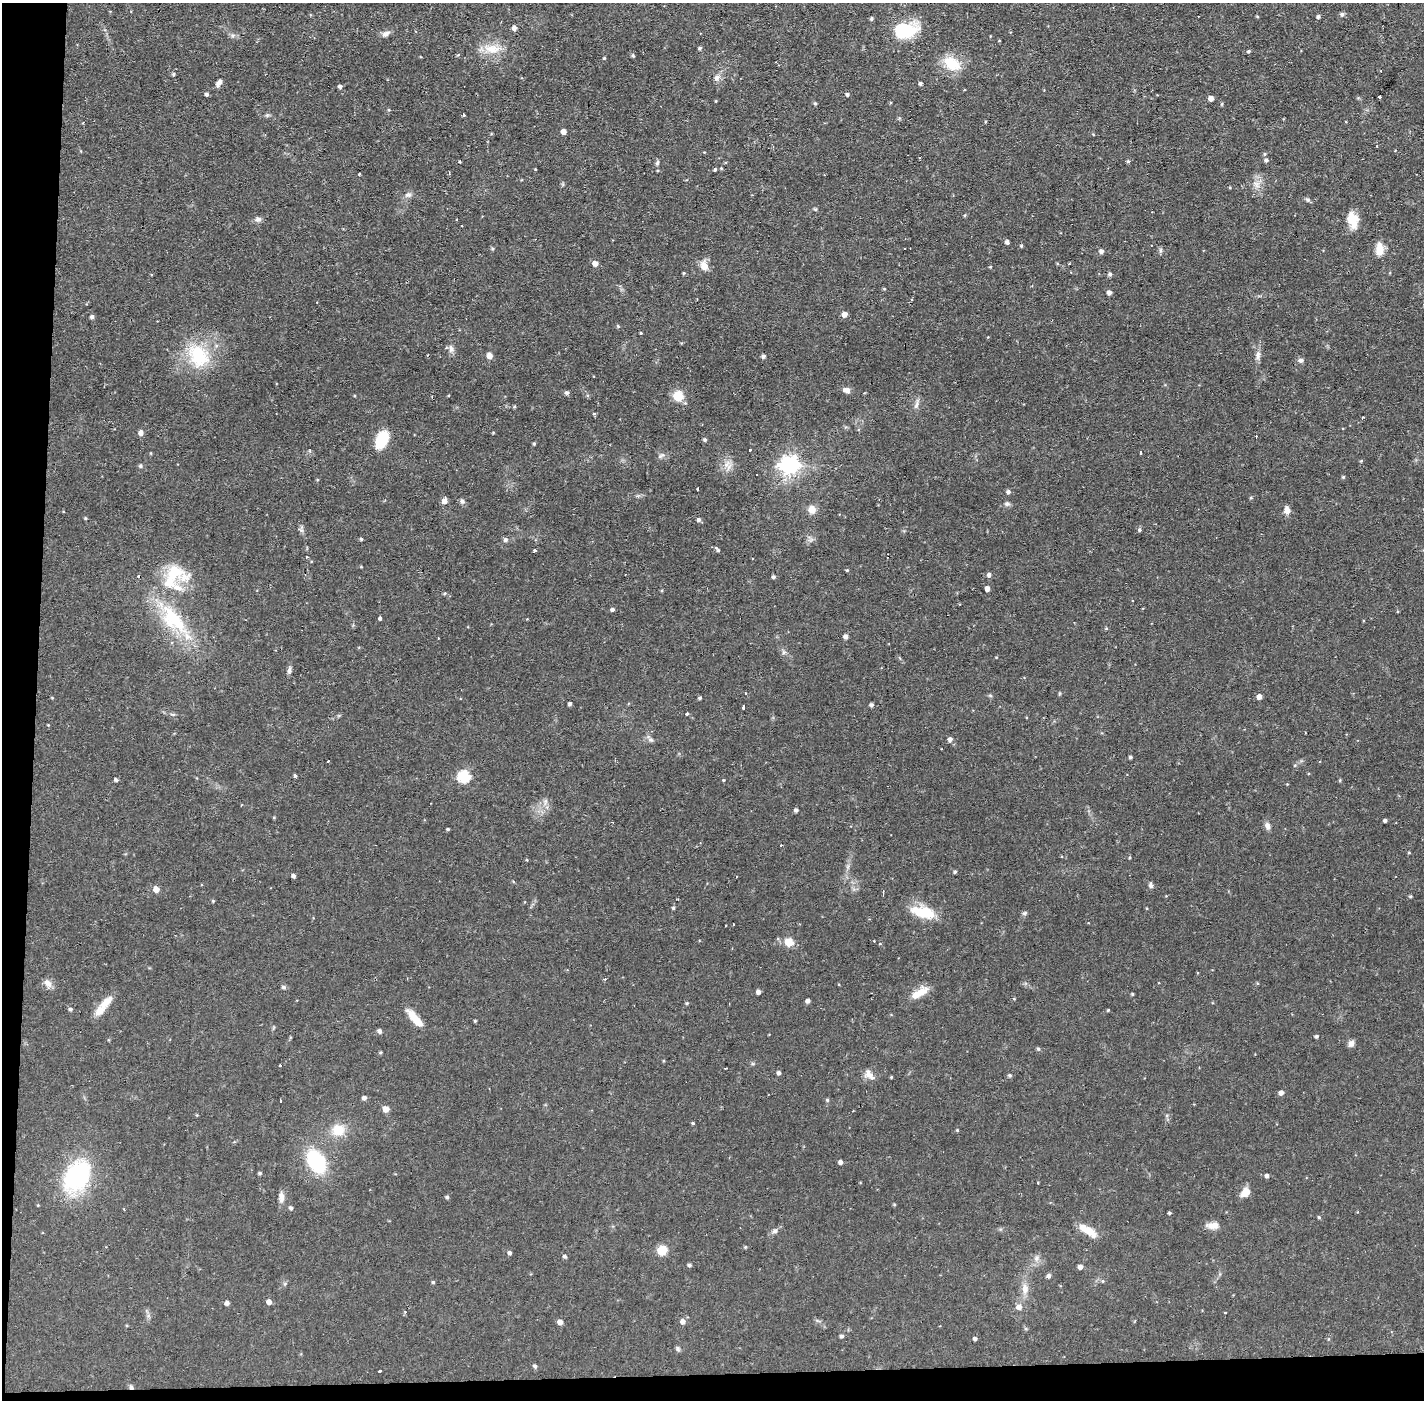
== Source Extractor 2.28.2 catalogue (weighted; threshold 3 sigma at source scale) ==
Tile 7 of 3 x 3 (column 1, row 3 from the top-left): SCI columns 1-1422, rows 53-1450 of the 4267 x 4298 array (HDU 1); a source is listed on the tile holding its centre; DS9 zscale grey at full resolution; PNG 1426 x 1402 px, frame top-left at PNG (2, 3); no overlay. Shown black and unused: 4% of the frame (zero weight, under 2 of 3 exposures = <1% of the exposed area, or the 3 px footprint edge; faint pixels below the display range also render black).
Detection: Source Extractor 2.28.2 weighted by HDU 2 'WHT'; one run over the whole footprint, this tile lists its part. Background 0.0566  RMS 0.006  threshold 0.027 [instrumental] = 3 sigma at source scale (4.5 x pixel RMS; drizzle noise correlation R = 1.50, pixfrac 1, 0.05/0.05 arcsec/px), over >= 5 px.
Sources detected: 237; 8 cosmic-ray / hot-pixel residue — not listed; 5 inside a brighter listed object's ellipse — not listed separately; the other 224 listed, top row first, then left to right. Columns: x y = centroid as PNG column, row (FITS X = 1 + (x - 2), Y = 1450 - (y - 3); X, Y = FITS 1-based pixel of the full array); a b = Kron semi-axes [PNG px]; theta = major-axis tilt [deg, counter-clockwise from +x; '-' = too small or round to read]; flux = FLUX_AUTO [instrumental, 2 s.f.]
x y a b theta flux
1342 14 5 5 - 1.5
1257 16 5 3 - 0.48
1318 17 4 4 - 1.2
871 19 4 4 - 0.91
514 28 4 4 - 3.3
904 31 25 16 9 29
386 33 11 6 19 2.5
233 35 7 4 18 1.2
700 48 5 4 - 0.94
492 49 25 11 -4 11
1248 51 5 4 - 0.98
458 55 5 3 - 0.58
633 56 4 4 - 0.99
604 58 4 4 - 0.63
952 64 24 16 -32 15
173 74 4 3 - 0.92
717 77 7 6 - 2.7
219 83 9 5 56 2.7
920 83 4 3 - 1.2
340 86 4 4 - 1.5
206 94 4 4 - 1.3
847 94 4 4 - 1.3
1380 97 3 3 - 1.9
1211 98 4 4 - 3.7
815 103 5 4 - 0.83
267 115 6 5 - 1
463 115 3 3 - 1.1
563 131 4 4 - 3.5
1377 146 3 3 - 0.64
704 152 3 3 - 0.44
1266 160 5 5 - 1.4
1128 161 5 4 - 0.81
460 162 3 3 - 1.3
657 162 7 4 70 1.1
535 169 3 2 - 0.4
714 169 3 3 - 1.9
359 174 3 2 - 0.68
1256 184 12 9 -43 4.1
408 195 9 5 2 1.8
1308 200 7 5 -3 1.2
815 209 6 4 -18 0.71
964 215 5 3 - 0.59
258 219 9 7 11 2
1352 219 17 11 -75 11
1007 242 4 4 - 1.9
1021 246 5 4 - 0.75
492 249 5 4 - 0.71
1379 249 14 8 88 7.6
1160 250 8 4 82 1.1
1101 251 5 5 - 1.9
595 263 5 5 - 3.8
704 266 14 10 -66 4.8
990 267 4 3 - 0.53
684 273 4 4 - 0.63
1110 274 4 4 - 1.6
884 289 5 3 - 0.52
1109 292 5 4 - 2.3
844 314 5 5 - 3.5
92 317 5 5 - 1.3
618 326 5 4 - 0.69
641 333 3 3 - 0.51
451 348 7 5 -30 2
489 355 6 5 - 3.7
1258 355 14 6 85 2.9
198 356 30 22 -63 32
763 356 6 4 18 1.2
1301 360 8 6 -10 1.7
846 390 9 7 -17 2.7
567 393 6 5 - 1.3
449 395 3 2 - 0.68
678 396 9 9 - 12
916 405 14 4 75 2.2
514 407 4 4 - 0.69
594 414 5 3 - 0.66
1362 418 3 3 - 0.68
141 433 5 5 - 2.8
381 440 18 11 67 20
705 440 5 4 - 1
534 444 4 3 - 0.72
750 450 3 2 - 0.86
310 451 6 3 -90 0.88
1140 453 4 3 - 3.4
661 456 12 5 26 1.8
727 464 12 4 60 2.6
789 465 7 7 - 250
140 466 5 5 - 1.2
1343 477 4 4 - 0.76
697 489 3 3 - 1.3
1008 491 5 4 - 1.6
1251 498 5 4 - 0.67
445 501 7 5 69 3.3
462 501 8 6 -51 1.5
1007 504 8 6 -9 1.5
812 509 9 8 - 5.2
1287 510 11 7 -81 3.2
85 518 4 4 - 0.63
699 520 5 4 - 1.6
1139 530 5 4 - 1.1
361 539 4 4 - 0.88
505 540 6 5 - 1.6
717 549 9 4 -47 1.1
534 551 3 3 - 1.3
847 570 4 4 - 0.65
989 575 5 5 - 1.8
173 576 24 15 -51 16
773 577 4 4 - 1.1
987 588 4 4 - 3.4
445 593 5 4 - 0.64
612 609 5 4 - 1.4
380 618 3 3 - 1.7
174 620 59 22 -49 44
1106 628 4 4 - 0.64
845 636 5 5 - 1.8
784 652 6 6 - 1.3
289 670 10 5 81 1.8
745 693 3 2 - 0.73
1259 697 5 4 - 3.3
700 698 4 3 - 0.87
570 704 4 3 - 1.3
872 705 4 4 - 1.5
744 707 4 3 - 3.1
687 714 3 3 - 0.93
48 725 3 3 - 0.42
950 739 5 5 - 2.1
651 740 9 5 -7 1.6
1130 757 3 3 - 1
295 776 4 4 - 0.86
463 777 6 6 - 58
116 780 4 4 - 1
723 780 3 3 - 0.51
1340 780 5 3 - 0.62
545 801 9 4 71 1.4
796 810 4 4 - 1.6
274 817 5 3 - 0.5
1385 820 3 3 - 1.2
1267 826 9 7 -68 2.5
448 829 3 3 - 0.8
1409 853 4 3 - 0.53
1129 857 4 3 - 0.64
955 872 4 4 - 0.95
293 876 5 4 - 1.3
1151 885 7 5 -71 1.5
156 889 5 5 - 5.5
1410 896 5 4 - 0.74
213 901 4 4 - 0.69
673 908 4 3 - 0.85
923 912 32 13 -14 17
1024 913 7 5 20 1.1
789 942 13 11 -26 6.4
880 944 3 3 - 0.73
48 983 12 8 -53 3.6
1257 983 4 3 - 0.57
283 987 5 5 - 1.3
758 992 4 4 - 2.4
919 993 24 9 31 8.3
1132 994 4 3 - 0.65
808 1001 4 4 - 2.1
107 1002 23 10 44 7.1
687 1003 4 4 - 0.76
70 1009 5 4 - 1.1
1108 1010 3 3 - 0.57
415 1018 21 7 -49 9.9
475 1021 4 3 - 0.59
379 1031 6 5 - 1.5
1317 1036 4 4 - 1
1351 1044 9 7 55 2.4
1038 1049 6 5 - 0.81
380 1052 4 3 - 0.79
280 1065 3 2 - 0.66
779 1073 4 4 - 1.7
869 1075 13 7 -58 3.9
1010 1075 4 4 - 1.2
891 1077 3 3 - 0.54
1281 1093 4 4 - 2.8
364 1098 5 4 - 1.8
827 1100 5 5 - 0.84
280 1101 3 3 - 1.8
386 1109 5 5 - 5.5
853 1111 3 2 - 0.4
197 1115 5 3 - 0.47
693 1123 4 3 - 0.71
338 1130 14 13 - 11
957 1130 4 4 - 0.58
316 1161 21 14 -57 45
840 1162 4 4 - 2.4
260 1173 5 4 - 0.84
76 1176 33 22 57 68
1267 1176 5 4 - 1.7
1038 1183 3 2 - 0.52
1245 1192 12 9 48 5.6
281 1197 13 7 -89 3.3
447 1197 4 4 - 1.1
894 1204 5 3 - 0.56
291 1208 4 4 - 1.5
1169 1213 4 3 - 0.91
1319 1217 4 3 - 0.78
1212 1225 16 9 2 4.6
1087 1230 24 8 -32 9
775 1231 9 6 42 1.8
745 1247 4 4 - 0.73
662 1250 8 7 - 13
509 1253 5 4 - 1.5
565 1256 5 4 - 1.4
1036 1258 9 6 43 2.3
689 1265 4 4 - 1.1
1080 1267 4 4 - 2.7
1049 1276 5 4 - 1.7
1103 1281 5 5 - 0.84
433 1282 4 4 - 0.74
285 1284 6 5 - 0.99
1025 1288 13 9 -89 4.8
269 1302 5 5 - 2.9
227 1303 5 4 - 2.1
1019 1307 6 5 - 3.4
405 1312 4 3 - 0.57
1225 1312 3 2 - 0.81
683 1321 5 5 - 2.9
560 1322 5 4 - 3.7
842 1336 4 4 - 1.4
975 1339 4 3 - 1.4
678 1349 7 5 -60 1.1
535 1366 5 5 - 1.4
380 1371 3 2 - 0.59
131 1387 6 5 - 1.3
Overlapping masked pixels (flux is a lower limit): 1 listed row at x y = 131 1387